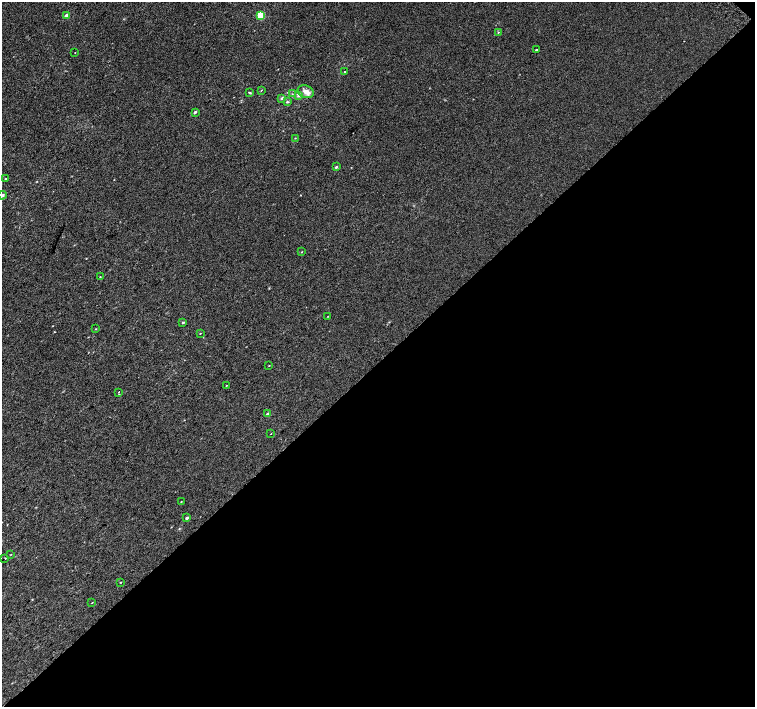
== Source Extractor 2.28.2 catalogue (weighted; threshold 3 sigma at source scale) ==
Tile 12 of 4 x 4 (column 4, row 3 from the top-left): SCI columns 4555-6060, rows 1662-3070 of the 6091 x 6076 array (HDU 1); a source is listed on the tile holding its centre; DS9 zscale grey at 2 x 2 block average (1 PNG px = mean of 2 x 2 image px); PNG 757 x 709 px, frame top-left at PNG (2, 2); each listed source drawn as its Kron ellipse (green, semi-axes under 4 px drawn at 4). Shown black and unused: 49% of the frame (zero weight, under 2 of 3 exposures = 2% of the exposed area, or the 3 px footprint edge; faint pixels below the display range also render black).
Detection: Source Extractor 2.28.2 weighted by HDU 2 'WHT'; one run over the whole footprint, this tile lists its part. Background 0.00858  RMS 0.007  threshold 0.0316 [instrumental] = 3 sigma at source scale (4.5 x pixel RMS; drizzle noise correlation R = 1.50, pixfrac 1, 0.0396/0.0396 arcsec/px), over >= 5 px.
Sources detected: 37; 2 inside a brighter listed object's ellipse — not listed separately; the other 35 listed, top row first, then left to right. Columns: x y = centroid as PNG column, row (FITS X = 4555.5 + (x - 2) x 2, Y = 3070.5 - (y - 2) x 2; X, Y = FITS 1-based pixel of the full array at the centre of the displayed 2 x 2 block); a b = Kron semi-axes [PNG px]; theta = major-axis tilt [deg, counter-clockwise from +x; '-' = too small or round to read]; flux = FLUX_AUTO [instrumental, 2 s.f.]
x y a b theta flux
260 15 3 3 - 76
66 16 2 2 - 9.6
498 32 2 2 - 0.87
536 50 2 2 - 1.7
75 53 2 2 - 0.54
344 72 3 2 - 1.3
261 90 3 2 - 0.89
305 92 8 6 -18 9.1
250 93 3 3 - 1.5
292 94 3 2 - 1.2
298 96 4 3 - 2.1
282 98 3 2 - 3.4
287 102 3 3 - 1.8
195 112 2 2 - 3.7
295 138 3 2 - 0.69
336 167 3 2 - 3
6 179 2 2 - 2
2 195 4 4 - 3.1
301 252 3 2 - 0.86
100 277 3 2 - 0.89
328 316 2 2 - 0.55
183 322 2 2 - 3
96 329 2 2 - 0.81
200 333 2 2 - 0.71
269 365 2 2 - 0.81
226 385 2 2 - 0.68
119 392 2 2 - 1.4
267 414 3 2 - 2.2
271 434 2 2 - 1.4
181 502 2 2 - 0.7
187 518 3 2 - 4.3
11 554 3 2 - 0.72
5 558 2 2 - 1.3
121 582 2 2 - 0.78
92 603 2 2 - 0.64
Isophote crosses this tile's border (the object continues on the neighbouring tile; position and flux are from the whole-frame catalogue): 1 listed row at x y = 2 195